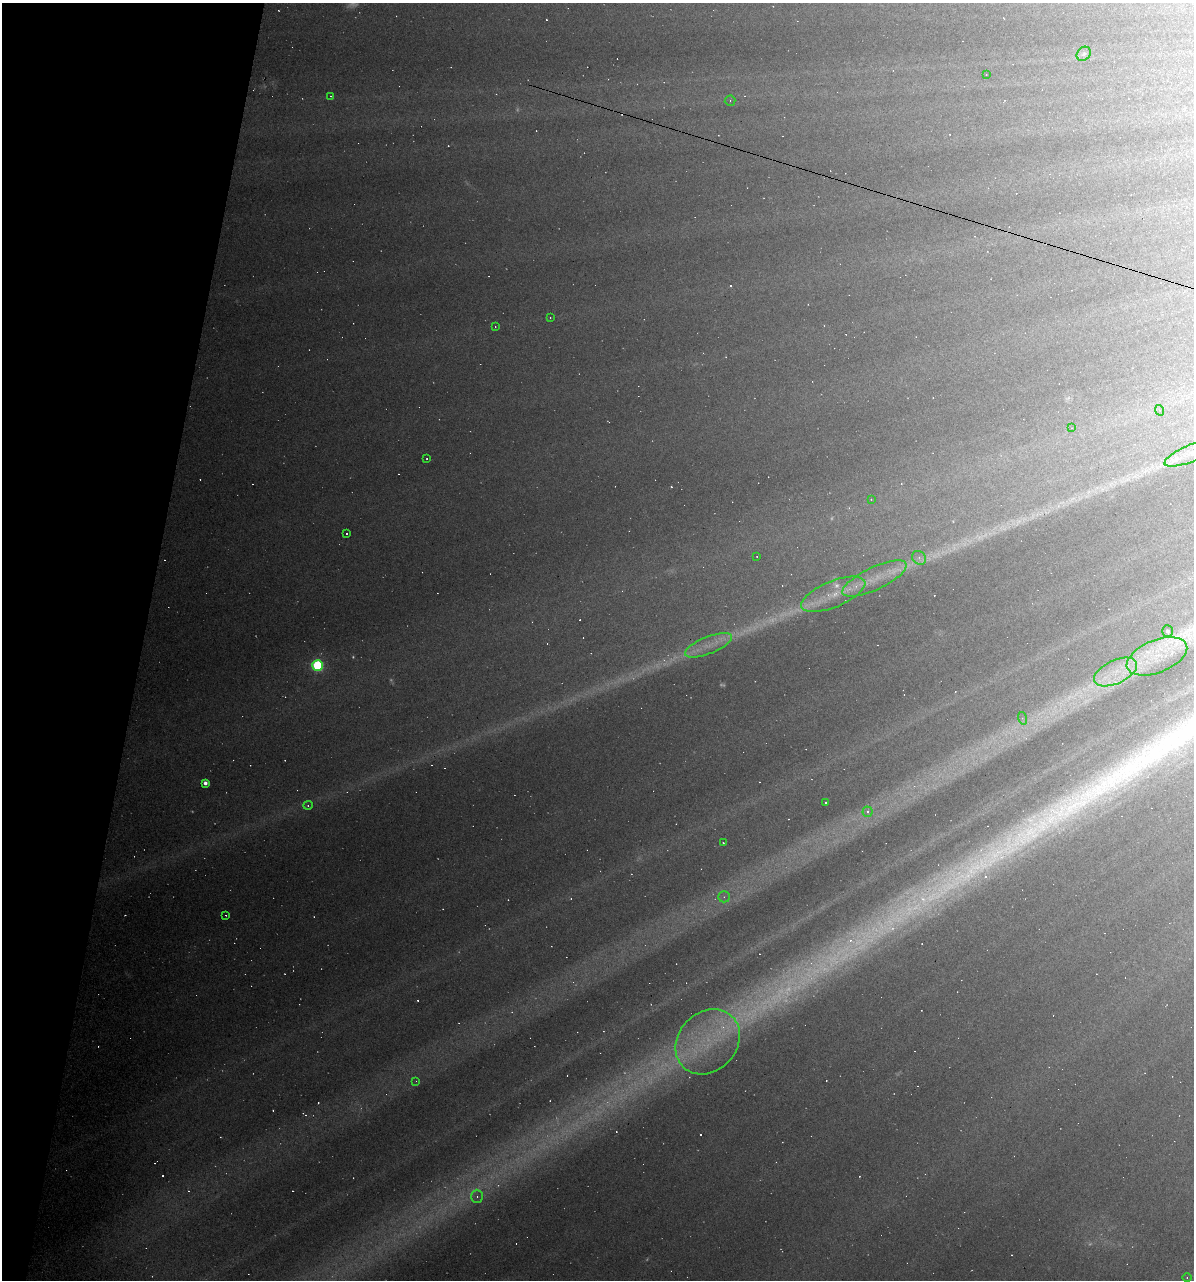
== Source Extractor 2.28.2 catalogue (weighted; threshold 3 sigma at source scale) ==
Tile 9 of 4 x 4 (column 1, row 3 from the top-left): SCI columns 244-1435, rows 1279-2556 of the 5130 x 5113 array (HDU 1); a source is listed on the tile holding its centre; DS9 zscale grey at full resolution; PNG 1196 x 1282 px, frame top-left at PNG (2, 3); each listed source drawn as its Kron ellipse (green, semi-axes under 4 px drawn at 4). Shown black and unused: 12% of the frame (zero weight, under 3 of 6 exposures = <1% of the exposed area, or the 3 px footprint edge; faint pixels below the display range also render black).
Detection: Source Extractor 2.28.2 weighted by HDU 2 'WHT'; one run over the whole footprint, this tile lists its part. Background 0.211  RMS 0.01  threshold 0.0415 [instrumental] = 3 sigma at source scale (4.09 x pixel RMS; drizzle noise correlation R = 1.36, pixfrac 0.8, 0.05/0.05 arcsec/px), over >= 5 px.
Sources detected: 147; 42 too faint to see at this stretch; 68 cosmic-ray / hot-pixel residue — neither listed nor drawn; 4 inside a brighter listed object's ellipse — not listed separately; the other 33 listed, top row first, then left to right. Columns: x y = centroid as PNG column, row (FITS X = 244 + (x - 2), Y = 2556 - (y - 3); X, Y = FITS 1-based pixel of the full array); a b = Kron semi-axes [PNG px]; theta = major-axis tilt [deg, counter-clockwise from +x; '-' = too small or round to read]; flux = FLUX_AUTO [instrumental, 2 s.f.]
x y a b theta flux
1084 54 8 6 43 2.6
986 74 3 3 - 0.96
331 96 3 2 - 0.5
730 101 5 5 - 1.4
550 317 3 3 - 0.75
495 326 3 2 - 1.2
1159 410 5 3 - 1.1
1072 428 3 3 - 0.87
1193 452 31 8 22 18
427 459 2 2 - 0.71
871 499 4 4 - 0.79
347 534 3 3 - 2.3
757 556 3 2 - 0.71
919 558 7 6 - 3.5
874 579 35 11 25 27
833 594 34 13 22 30
1168 631 6 5 - 2.9
708 645 25 8 21 17
1157 656 32 16 22 37
317 665 5 5 - 120
1116 672 23 11 25 26
1022 718 6 4 -72 1.9
205 783 4 4 - 4.2
825 802 3 2 - 0.83
308 805 5 4 - 1.3
867 812 5 5 - 4.3
723 843 3 2 - 0.58
724 897 6 5 - 2
226 915 2 2 - 0.73
708 1042 35 29 46 74
416 1081 3 3 - 0.63
477 1196 6 5 - 2.6
1187 1278 4 3 - 0.78
Isophote crosses this tile's border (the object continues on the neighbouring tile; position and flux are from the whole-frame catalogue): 1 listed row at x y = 1193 452
Unlisted compact peaks at least as high as the median listed source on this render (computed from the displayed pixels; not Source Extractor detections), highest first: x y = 1033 836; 1087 794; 1077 799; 1121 764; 314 917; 1025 824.